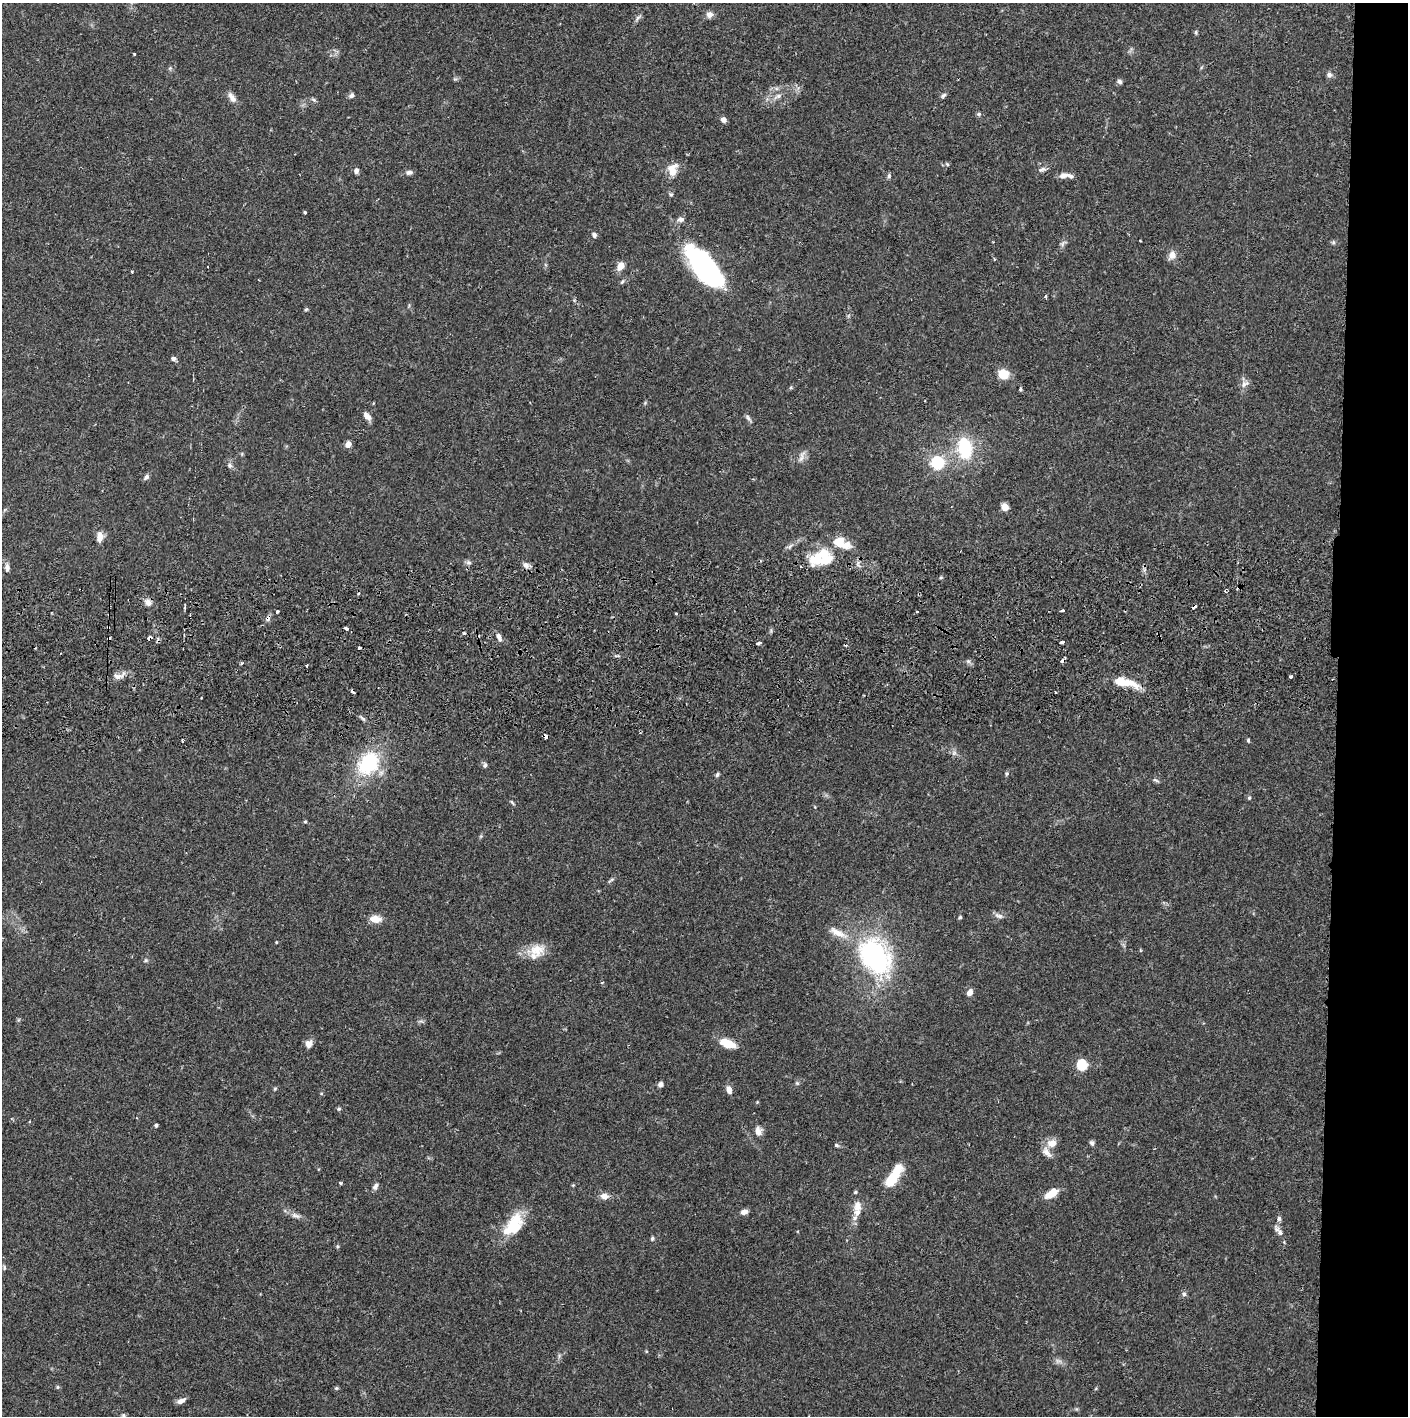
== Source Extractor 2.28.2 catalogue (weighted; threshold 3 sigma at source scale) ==
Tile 6 of 3 x 3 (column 3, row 2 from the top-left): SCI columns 2815-4220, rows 1472-2885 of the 4227 x 4358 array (HDU 1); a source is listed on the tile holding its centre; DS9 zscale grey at full resolution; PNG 1410 x 1418 px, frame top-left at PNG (2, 3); no overlay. Shown black and unused: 5% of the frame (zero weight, under 2 of 3 exposures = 3% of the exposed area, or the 3 px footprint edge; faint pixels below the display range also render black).
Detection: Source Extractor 2.28.2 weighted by HDU 2 'WHT'; one run over the whole footprint, this tile lists its part. Background 0.068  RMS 0.0048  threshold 0.0218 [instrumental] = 3 sigma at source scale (4.5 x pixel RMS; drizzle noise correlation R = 1.50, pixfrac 1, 0.05/0.05 arcsec/px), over >= 5 px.
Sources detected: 147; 1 too faint to see at this stretch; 4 inside a brighter object's white glare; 9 cosmic-ray / hot-pixel residue — not listed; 6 inside a brighter listed object's ellipse — not listed separately; the other 127 listed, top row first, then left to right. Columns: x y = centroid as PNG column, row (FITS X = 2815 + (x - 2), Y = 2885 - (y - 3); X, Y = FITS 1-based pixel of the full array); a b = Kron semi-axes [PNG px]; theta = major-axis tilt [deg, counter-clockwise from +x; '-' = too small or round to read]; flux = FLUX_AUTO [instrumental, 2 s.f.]
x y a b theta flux
709 15 8 8 - 2.4
638 17 9 4 48 1.2
1196 32 7 4 -83 0.67
134 54 3 3 - 0.96
170 68 5 5 - 0.67
1329 75 7 7 - 1.5
1119 81 7 5 -46 1
351 95 7 6 - 1.3
943 95 8 5 44 1
778 96 14 6 24 2.5
232 97 15 7 -56 3
314 100 7 4 -31 0.9
979 114 6 5 - 0.82
723 120 7 6 - 1.8
947 164 5 4 - 0.54
1042 169 11 5 10 1.4
672 170 14 11 76 6.6
356 171 6 5 - 1.7
409 172 8 6 11 1.5
1064 175 14 7 4 2.7
889 176 6 5 - 0.93
671 194 5 4 - 0.7
305 212 3 3 - 0.74
681 219 9 6 -4 1.7
594 235 7 6 - 1.3
1140 241 3 2 - 0.42
1333 242 6 5 - 0.82
1062 244 9 5 60 1.3
1172 255 11 9 64 3.2
620 266 10 7 59 3.9
702 271 42 17 -57 39
1045 296 3 3 - 0.8
306 309 5 4 - 0.59
173 359 7 5 -1 1.2
1003 374 10 9 - 9.5
1245 384 12 7 28 2.3
1020 389 4 3 - 0.77
367 416 11 6 -52 2.6
748 418 11 4 -55 1.2
348 444 5 4 - 5.4
965 448 22 14 -82 25
802 457 18 6 71 2.3
937 463 6 6 - 52
230 465 6 6 - 1.2
146 477 8 5 44 1.4
1005 507 7 6 - 3.9
100 537 11 7 86 4.2
839 542 17 15 13 7.5
790 546 8 4 45 1.2
817 560 23 17 -13 12
469 562 8 6 -2 1.2
526 565 9 7 -69 2.1
7 568 12 7 -84 1.9
148 602 10 7 -53 2.6
1194 607 5 3 - 1.4
277 611 3 3 - 1.6
1063 611 4 3 - 2.7
676 613 3 3 - 0.8
108 627 3 2 - 0.41
346 628 4 3 - 1.9
464 633 5 4 - 0.64
499 637 12 5 -67 2.1
150 638 4 3 - 2.3
1062 642 4 3 - 3.6
759 643 5 3 - 1.3
359 647 3 3 - 1.1
307 666 3 2 - 0.5
118 676 14 7 1 3
1291 676 3 3 - 0.9
1120 681 22 9 -18 9.2
353 692 5 3 - 3.7
1055 692 3 2 - 0.66
545 736 4 3 - 5.4
1248 740 5 4 - 0.65
182 741 3 2 - 0.61
954 753 7 6 - 1.3
368 764 25 19 52 35
485 765 7 5 89 1
1007 774 6 4 70 0.7
717 775 6 4 72 0.82
1155 780 9 4 -26 0.86
1249 798 5 4 - 0.72
512 802 9 2 -50 0.66
305 821 5 3 - 0.53
611 880 11 3 36 0.88
999 916 13 6 -16 1.9
960 917 4 4 - 0.66
375 919 14 8 -6 4.9
837 933 30 9 -27 6.9
276 942 3 3 - 0.39
537 950 24 16 6 9.2
872 952 34 24 -17 66
146 960 6 5 - 0.78
970 992 7 5 59 3.3
727 1043 15 7 -19 10
309 1044 10 9 - 2.7
1082 1065 6 5 - 34
797 1083 5 5 - 0.67
660 1084 5 5 - 1.7
275 1088 6 4 20 0.57
729 1090 9 6 -79 2.7
757 1102 4 4 - 0.39
339 1109 5 4 - 0.69
156 1125 4 4 - 0.95
758 1131 11 8 -80 2.9
1052 1143 12 10 20 4.4
1092 1143 7 5 -62 1.1
837 1145 7 4 -27 0.83
894 1175 30 10 59 15
340 1183 5 3 - 0.67
375 1186 9 5 59 1.6
1052 1193 15 7 34 7.3
604 1196 9 7 -5 3.1
857 1206 15 10 89 4.9
744 1212 8 6 16 2.4
296 1216 15 6 -15 2.4
1279 1219 7 5 88 1.1
513 1225 31 16 54 18
1278 1231 18 6 -52 2.7
652 1238 6 4 -80 0.8
337 1246 5 4 - 0.63
4 1268 7 3 -90 0.69
1184 1294 6 6 - 1.1
57 1387 6 4 90 0.58
336 1388 5 5 - 0.6
181 1401 10 5 24 2.5
123 1415 6 5 - 0.78
Overlapping masked pixels (flux is a lower limit): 5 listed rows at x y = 1194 607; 108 627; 150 638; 353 692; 545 736